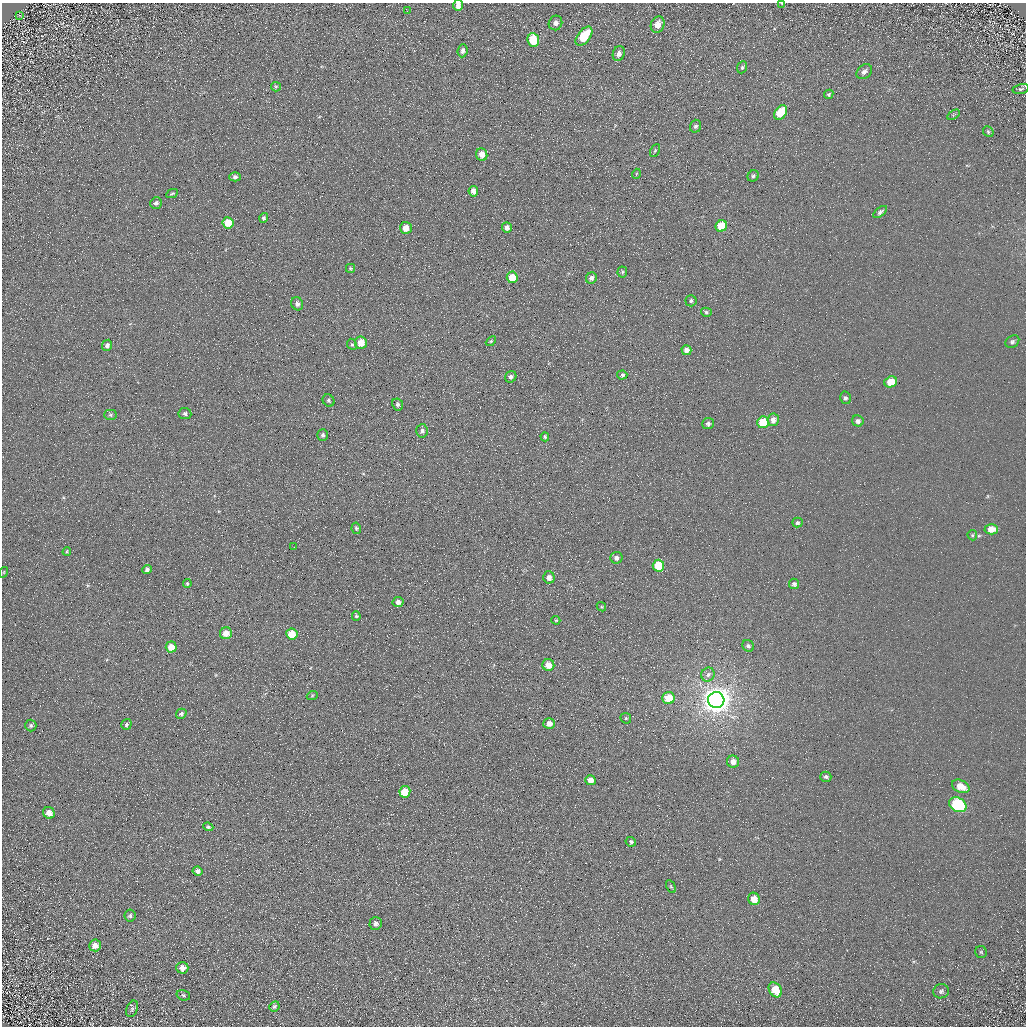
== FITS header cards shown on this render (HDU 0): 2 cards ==
NAXIS1  =                 1024 / Required FITS header
NAXIS2  =                 1024 / Required FITS header

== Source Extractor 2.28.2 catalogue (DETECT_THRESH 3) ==
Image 1024 x 1024 px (HDU 0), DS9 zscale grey, 1 PNG px = 1 image px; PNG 1028 x 1028 px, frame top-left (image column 1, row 1024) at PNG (2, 3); each listed source drawn as its Kron ellipse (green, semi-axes under 4 px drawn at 4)
Background 5.58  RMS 7.8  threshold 23.3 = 3 sigma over >= 5 px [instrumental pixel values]
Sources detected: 114; all 114 listed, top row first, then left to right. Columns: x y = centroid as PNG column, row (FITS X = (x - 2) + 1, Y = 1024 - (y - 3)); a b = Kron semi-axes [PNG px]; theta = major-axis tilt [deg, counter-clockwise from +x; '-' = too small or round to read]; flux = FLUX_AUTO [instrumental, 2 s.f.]
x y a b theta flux
782 3 3 2 - 410
458 5 6 5 - 2300
407 11 3 2 - 650
19 15 4 2 - 320
555 23 7 6 - 2100
658 25 8 6 65 5000
584 36 11 6 53 18000
533 40 7 6 - 19000
462 51 7 5 84 1700
619 54 8 6 72 2400
742 67 6 5 - 870
864 72 8 6 41 2200
276 87 5 4 - 660
1021 89 8 4 14 1100
829 94 5 4 - 900
781 112 8 5 53 16000
953 115 7 4 32 660
695 126 6 5 - 1400
988 132 6 4 -48 810
655 150 7 4 62 730
482 154 6 5 - 4500
636 174 5 3 - 450
753 176 6 5 - 1100
235 177 5 4 - 1200
473 191 5 4 - 2500
172 193 6 3 25 690
156 203 6 5 - 1200
880 212 8 4 39 1300
264 218 5 4 - 970
228 223 5 5 - 11000
721 226 6 5 - 16000
507 227 5 5 - 2200
406 228 6 6 - 3900
350 268 4 4 - 680
622 272 5 5 - 780
512 277 6 5 - 10000
591 278 6 5 - 1900
691 301 5 5 - 1100
297 304 7 6 - 1500
706 312 5 4 - 910
491 341 6 3 44 600
1012 342 7 5 34 1200
361 343 6 6 - 7300
352 344 6 4 -63 850
107 345 6 5 - 1800
686 350 5 5 - 3100
622 375 5 4 - 1300
511 377 6 5 - 1600
891 382 6 5 - 10000
845 398 6 5 - 1300
329 401 6 5 - 1000
398 404 6 5 - 1300
185 413 6 5 - 1200
111 415 6 5 - 860
773 420 6 5 - 3100
858 421 6 5 - 1800
763 422 6 6 - 20000
708 424 6 5 - 1200
422 431 6 6 - 1600
323 435 6 5 - 1200
545 437 5 4 - 910
797 523 5 5 - 1300
356 528 6 4 -79 840
991 529 7 5 -1 6200
972 535 5 4 - 600
294 547 3 2 - 420
67 552 4 3 - 550
616 558 6 6 - 2100
658 566 6 6 - 18000
147 570 5 4 - 1300
4 572 5 3 - 380
549 577 6 5 - 2600
187 584 4 3 - 660
794 584 5 5 - 1400
398 602 5 5 - 2200
601 607 5 3 - 540
356 616 5 4 - 860
556 620 4 4 - 570
226 633 6 6 - 5200
292 634 5 5 - 14000
748 646 6 5 - 1300
171 647 5 5 - 6700
548 665 6 6 - 5400
708 675 7 6 - 1800
312 696 5 3 - 540
669 698 6 6 - 11000
716 700 8 8 - 820000
181 714 5 4 - 1200
626 718 6 5 - 600
549 723 6 5 - 3600
126 724 6 5 - 1100
31 726 6 5 - 1100
733 762 6 6 - 3800
826 777 5 5 - 1200
590 780 5 5 - 4400
961 786 9 6 -26 7200
405 792 5 5 - 12000
958 805 9 7 -30 58000
49 813 6 5 - 3400
208 827 5 4 - 960
631 842 5 4 - 940
198 871 5 4 - 2200
671 887 7 4 -63 670
754 899 6 5 - 6400
130 916 6 5 - 1100
376 923 6 6 - 2300
95 945 6 6 - 2900
981 952 6 6 - 810
182 968 6 6 - 3000
775 990 8 6 -57 12000
941 991 8 7 - 1500
183 995 7 5 -18 1000
274 1006 5 4 - 940
132 1009 9 5 67 1100
At the frame edge (FLAGS 8, measured only in part): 2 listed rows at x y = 782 3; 458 5